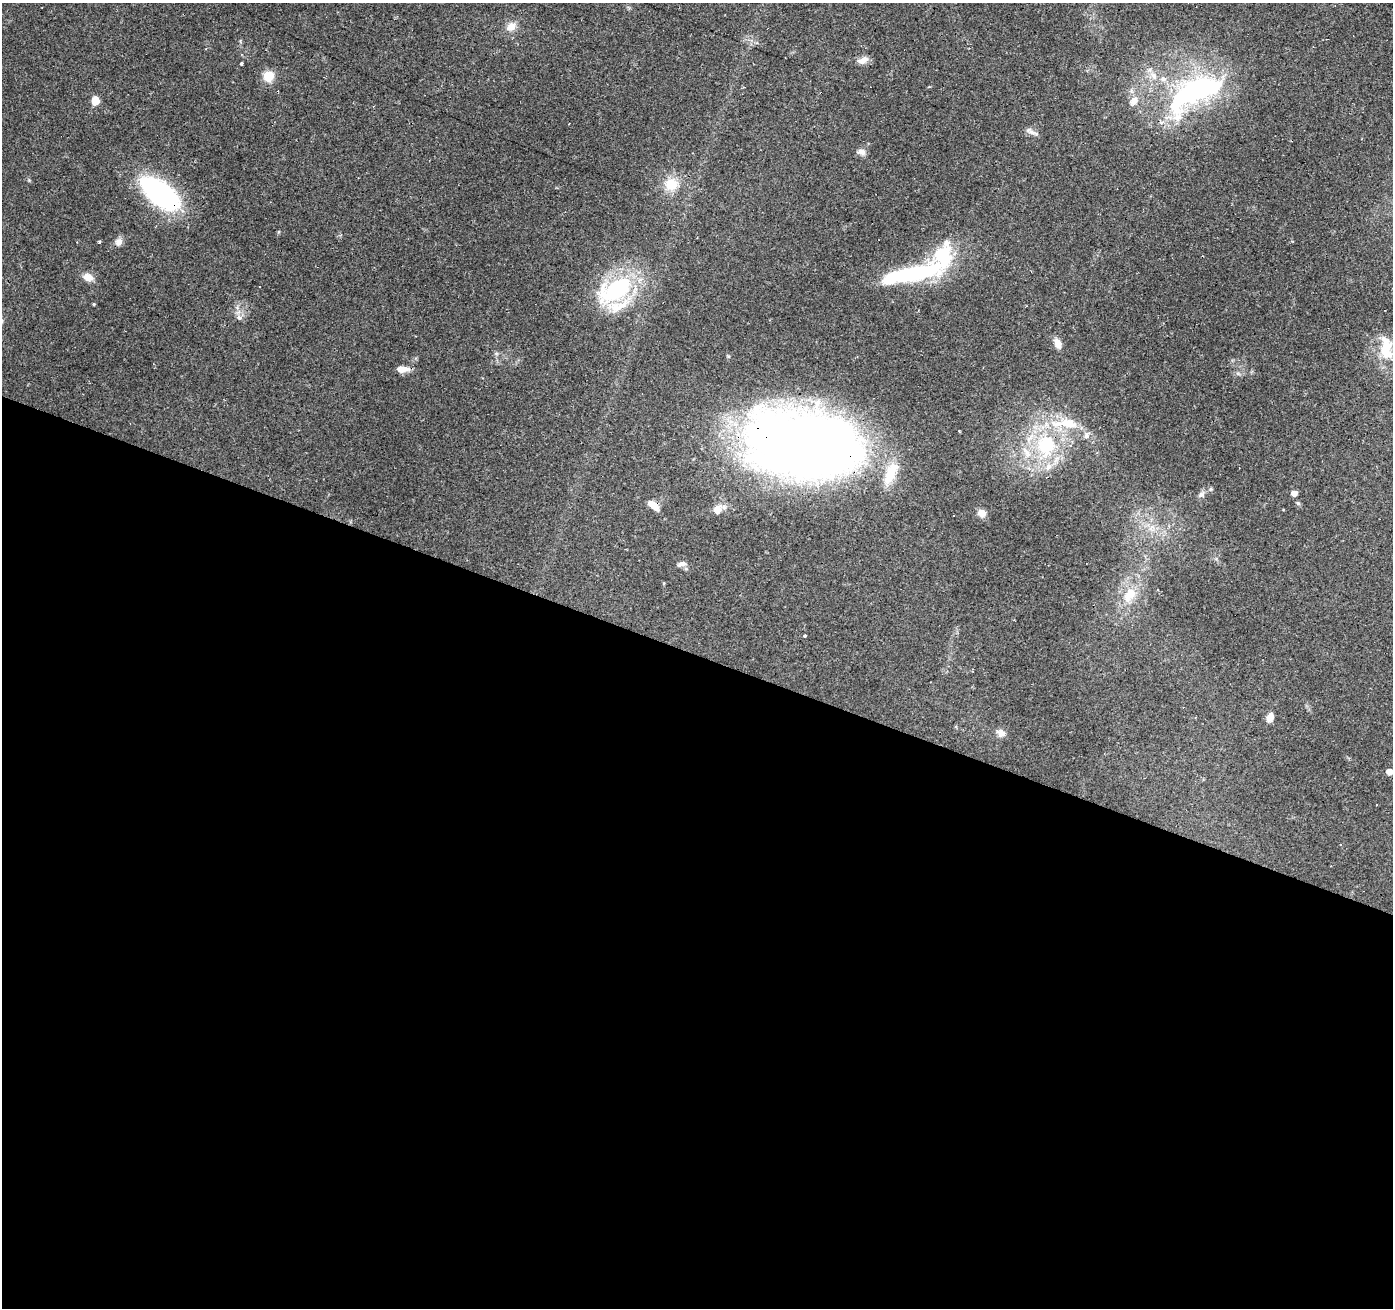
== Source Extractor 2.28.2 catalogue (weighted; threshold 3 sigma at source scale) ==
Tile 14 of 4 x 4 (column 2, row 4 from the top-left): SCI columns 1396-2786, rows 271-1576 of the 5568 x 5698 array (HDU 1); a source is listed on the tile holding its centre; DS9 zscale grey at full resolution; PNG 1395 x 1310 px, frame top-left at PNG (2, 3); no overlay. Shown black and unused: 50% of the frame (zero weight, under 2 of 3 exposures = <1% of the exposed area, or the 3 px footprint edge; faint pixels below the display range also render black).
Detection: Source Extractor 2.28.2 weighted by HDU 2 'WHT'; one run over the whole footprint, this tile lists its part. Background 0.27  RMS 0.0078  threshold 0.0351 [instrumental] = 3 sigma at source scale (4.5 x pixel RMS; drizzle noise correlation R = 1.50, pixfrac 1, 0.0396/0.0396 arcsec/px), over >= 5 px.
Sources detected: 52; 2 inside a brighter object's white glare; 3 cosmic-ray / hot-pixel residue — not listed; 8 inside a brighter listed object's ellipse — not listed separately; the other 39 listed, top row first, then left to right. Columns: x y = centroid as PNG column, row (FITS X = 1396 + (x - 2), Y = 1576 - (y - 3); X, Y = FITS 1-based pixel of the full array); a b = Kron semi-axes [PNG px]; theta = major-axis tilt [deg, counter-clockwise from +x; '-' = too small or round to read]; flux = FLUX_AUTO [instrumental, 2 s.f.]
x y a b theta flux
511 26 12 10 36 6.8
863 60 14 8 24 5.4
242 64 3 2 - 1.5
268 76 6 5 - 53
1154 76 11 8 -58 5.4
1195 92 76 31 30 150
95 101 10 8 80 7.6
1134 101 11 9 45 6.7
1031 132 19 6 -26 3.5
861 152 12 8 -10 3.5
671 184 16 15 - 16
161 194 31 15 -39 190
99 242 3 3 - 1.7
118 242 10 9 - 4.4
910 275 67 17 12 83
88 277 13 9 -21 6.7
617 288 27 13 32 100
94 304 4 3 - 0.78
618 306 39 15 19 21
239 317 9 6 -38 2.7
1058 344 11 7 -67 6.5
1387 348 37 15 -81 24
402 369 12 7 1 7.7
1086 435 10 7 82 3.2
1046 445 33 28 87 69
805 446 95 56 -9 1100
1294 493 5 4 - 6.1
1201 494 10 7 51 2.8
1298 503 6 5 - 1.2
653 505 15 7 -40 8
717 510 10 9 - 7.2
981 513 8 7 - 7.2
954 515 3 2 - 0.78
682 564 12 6 19 3.1
1130 594 22 13 58 19
805 636 3 3 - 1
1270 717 10 7 66 6.3
1001 733 11 10 - 4.7
1389 772 5 5 - 6.6
Overlapping masked pixels (flux is a lower limit): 3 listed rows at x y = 161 194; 805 446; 653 505
Isophote crosses this tile's border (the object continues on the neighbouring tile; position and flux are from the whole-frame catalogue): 1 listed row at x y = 1387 348